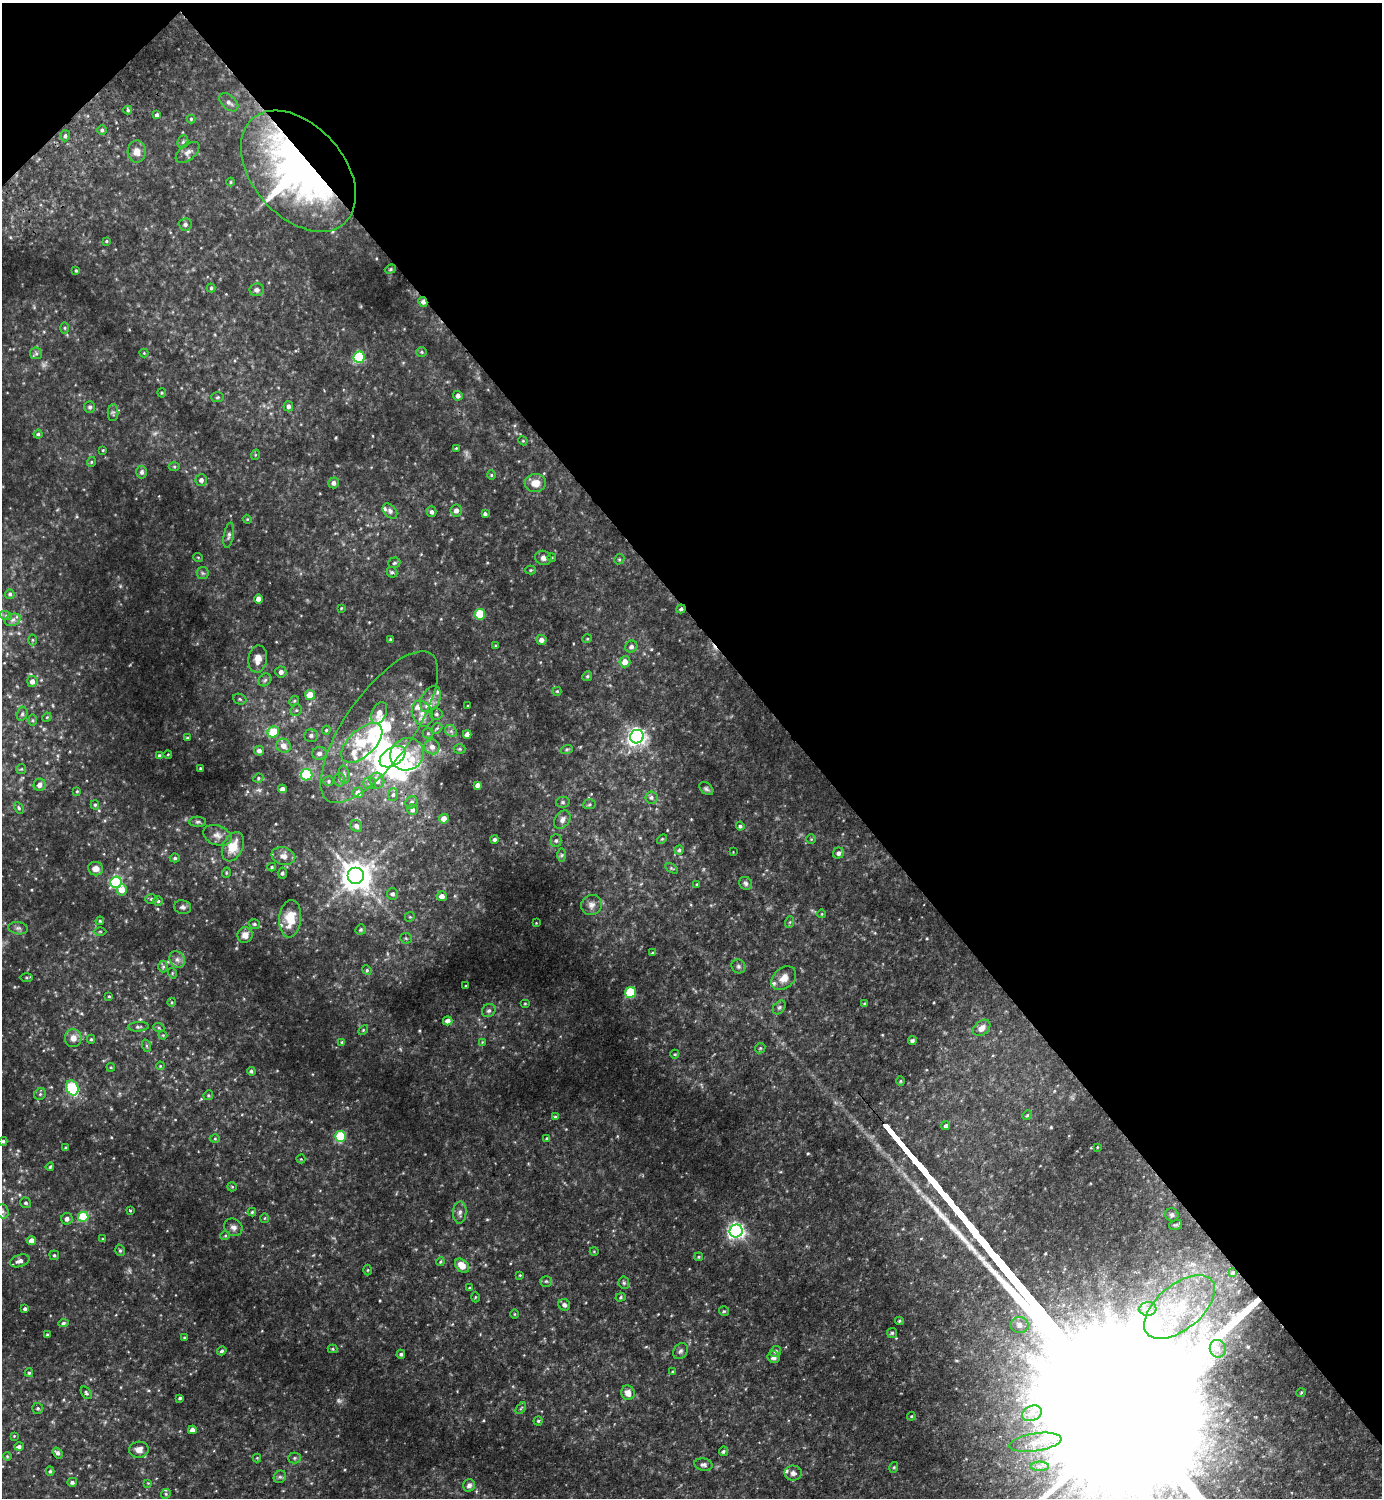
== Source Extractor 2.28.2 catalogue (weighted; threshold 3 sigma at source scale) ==
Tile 3 of 4 x 4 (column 3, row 1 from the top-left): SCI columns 2962-4341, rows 4532-6027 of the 6065 x 6072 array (HDU 1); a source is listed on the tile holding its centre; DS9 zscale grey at full resolution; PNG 1384 x 1500 px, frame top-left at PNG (2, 3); each listed source drawn as its Kron ellipse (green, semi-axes under 4 px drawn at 4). Shown black and unused: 43% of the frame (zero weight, under 2 of 3 exposures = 3% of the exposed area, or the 3 px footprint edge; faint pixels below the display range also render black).
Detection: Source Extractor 2.28.2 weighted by HDU 2 'WHT'; one run over the whole footprint, this tile lists its part. Background 0.15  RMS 0.018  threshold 0.0827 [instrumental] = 3 sigma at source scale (4.5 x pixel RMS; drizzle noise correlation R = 1.50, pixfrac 1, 0.05/0.05 arcsec/px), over >= 5 px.
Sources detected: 331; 5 too faint to see at this stretch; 6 inside a brighter object's white glare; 1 long thin detection or spike segment (spike, bleed or trail) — neither listed nor drawn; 14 inside a brighter listed object's ellipse — not listed separately; the other 305 listed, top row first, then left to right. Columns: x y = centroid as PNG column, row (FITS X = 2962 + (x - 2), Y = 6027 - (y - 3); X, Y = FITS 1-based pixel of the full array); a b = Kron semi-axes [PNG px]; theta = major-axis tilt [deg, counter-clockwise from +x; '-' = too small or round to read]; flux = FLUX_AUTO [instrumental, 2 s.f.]
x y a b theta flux
229 102 11 7 -43 7.2
128 110 4 4 - 2.1
157 115 4 4 - 4
191 119 4 4 - 2.1
102 130 5 5 - 3.4
65 136 5 5 - 4.3
183 142 7 5 67 3.1
137 152 11 9 87 15
188 152 14 8 39 8.8
298 171 70 46 -49 840
231 182 4 4 - 1.9
185 224 6 6 - 4.4
106 241 3 3 - 1.6
390 269 6 4 22 2.3
76 270 3 3 - 1.9
211 288 4 4 - 2.3
257 290 7 6 - 5.3
423 302 5 4 - 7.6
65 328 5 3 - 2
421 352 5 5 - 2.7
36 353 6 5 - 3.8
144 353 4 4 - 1.6
359 357 6 5 - 160
162 393 4 4 - 2
458 396 5 4 - 7
218 397 6 5 - 2.9
288 406 5 4 - 6.1
90 407 6 5 - 3.6
113 413 8 5 89 3.8
38 434 4 4 - 2.9
523 441 5 3 - 1.6
456 448 4 4 - 1.5
103 450 4 3 - 1.3
255 455 5 3 - 1.6
91 462 5 3 - 1.6
174 467 5 3 - 2
142 472 6 5 - 4.7
491 475 4 4 - 2.2
201 480 6 5 - 6.2
334 483 5 5 - 6.9
535 483 10 9 - 17
456 510 6 5 - 8.4
390 511 9 6 -47 5
432 512 5 5 - 5.2
485 514 3 3 - 3.6
247 519 4 3 - 1.5
229 535 13 5 80 5.4
198 557 5 3 - 1.4
552 557 4 3 - 1.5
543 558 8 7 - 7.5
619 559 5 4 - 2.4
394 563 6 5 - 3.5
530 570 5 4 - 1.9
392 572 6 5 - 3.2
203 573 6 6 - 3.2
10 594 5 4 - 3
259 599 4 4 - 14
341 608 4 3 - 1.5
681 609 5 4 - 4
480 614 5 5 - 66
6 616 6 4 -19 2.6
13 620 8 6 21 5.5
390 639 3 3 - 1.5
587 639 5 3 - 1.5
32 640 5 3 - 1.8
541 640 5 5 - 8.2
495 646 3 3 - 1.9
631 646 6 6 - 6.2
258 659 13 9 82 16
625 662 5 5 - 14
281 672 5 5 - 6.9
587 676 5 4 - 2.5
265 680 7 5 44 4.1
32 681 5 5 - 9.1
557 691 4 4 - 1.8
310 695 5 5 - 28
240 699 7 5 -22 2.9
431 699 14 9 62 15
294 701 5 4 - 2.3
468 706 3 2 - 1.6
296 710 6 5 - 3
379 713 11 7 66 15
422 713 13 10 -68 16
22 714 7 5 75 3.4
436 714 6 5 - 3.7
47 717 5 4 - 1.7
32 720 6 4 -90 2.2
379 727 90 33 55 230
437 728 6 4 43 3.1
326 730 4 4 - 2
451 731 7 5 -44 4.7
273 732 6 5 - 57
428 733 5 5 - 2.6
467 734 4 4 - 12
311 735 7 6 - 4.7
637 737 7 6 - 690
187 738 3 3 - 2.3
362 743 25 13 44 69
283 746 7 7 - 13
432 747 7 7 - 9.8
460 749 6 5 - 2.6
567 749 6 4 19 2.5
259 751 5 5 - 6.4
319 753 7 6 - 7
168 754 4 3 - 1.3
407 754 17 16 - 49
160 756 4 3 - 4.4
393 757 14 8 33 360
200 768 3 2 - 1.5
21 769 5 5 - 2.1
344 774 9 5 -80 4.5
307 775 5 5 - 74
258 778 5 4 - 2.5
340 779 7 5 90 3.7
329 781 5 4 - 2.8
377 781 8 7 - 13
370 783 6 5 - 4
40 785 6 6 - 11
477 785 4 4 - 8
282 789 4 4 - 7.1
706 789 8 5 -39 3.6
77 791 4 4 - 1.8
358 793 5 5 - 13
393 795 6 5 - 3.9
651 797 6 6 - 4.6
412 802 6 5 - 4.8
563 802 7 5 13 3.5
590 804 6 5 - 3.2
95 805 4 4 - 2.5
19 808 6 4 -61 2.8
413 810 5 5 - 5.9
444 819 5 5 - 16
562 820 10 7 56 8
198 822 8 5 -2 3.4
356 826 6 5 - 5.2
740 826 4 4 - 3.3
217 835 14 9 -20 12
495 839 4 4 - 4.5
662 839 6 3 44 1.8
811 839 4 4 - 1.7
556 840 6 5 - 3.6
233 847 15 10 65 30
679 850 4 4 - 2.9
733 852 2 2 - 0.91
838 853 6 5 - 6.1
562 855 6 4 89 2.9
283 856 12 8 -13 12
175 858 5 4 - 2.6
272 867 4 3 - 2.4
671 868 7 4 -31 2.3
96 869 7 6 - 12
226 873 5 3 - 1.6
282 873 5 4 - 3.5
356 876 8 8 - 2500
116 882 6 5 - 300
746 883 7 6 - 4.2
697 884 4 2 - 1.3
122 890 6 5 - 20
392 894 6 5 - 5.1
442 896 5 5 - 10
151 899 6 5 - 3.1
158 901 5 5 - 2.6
591 905 11 9 37 8.9
183 907 8 6 -11 5
822 914 4 3 - 1.3
410 917 5 4 - 2.4
290 919 19 11 83 38
100 921 4 4 - 1.9
790 922 6 4 71 2.3
536 923 2 2 - 0.93
254 924 6 4 -15 3
18 928 10 6 -9 5.2
361 930 5 5 - 2.7
100 931 6 4 0 2.2
245 935 8 7 - 11
406 938 6 5 - 2.6
652 953 4 2 - 1.5
177 959 9 7 -58 7.6
738 966 7 6 - 4.6
163 967 6 5 - 2.8
367 970 5 4 - 2.2
172 973 5 3 - 1.7
26 978 6 3 0 2.6
784 978 14 10 42 15
466 986 3 2 - 1.3
630 992 5 5 - 100
109 996 4 3 - 1.6
172 1002 4 3 - 1.5
525 1003 5 3 - 1.7
865 1004 4 3 - 2.4
779 1007 8 5 49 3.8
489 1011 7 6 - 4.4
448 1021 5 4 - 12
138 1027 10 4 4 3.9
159 1028 5 3 - 1.9
982 1028 9 7 41 11
363 1030 6 4 46 2.1
163 1035 4 4 - 1.8
73 1038 9 8 - 13
91 1039 4 4 - 2.2
912 1041 4 4 - 4
342 1042 4 4 - 2
482 1042 4 4 - 1.5
147 1046 6 4 -71 2.4
760 1048 5 4 - 2.4
675 1054 4 4 - 1.9
160 1066 4 3 - 1.5
111 1067 4 3 - 1.6
251 1071 4 4 - 3.3
900 1081 5 3 - 1.7
72 1088 8 6 -67 140
40 1094 6 5 - 3.4
208 1095 5 4 - 2.1
1027 1115 5 4 - 2.2
555 1117 4 4 - 2.3
946 1126 4 4 - 4.2
341 1136 5 5 - 100
547 1138 4 3 - 1.8
215 1139 5 3 - 1.7
3 1141 4 4 - 2.8
1097 1147 4 3 - 1.2
66 1148 3 3 - 2.4
301 1159 4 4 - 1.7
50 1167 4 4 - 2.2
232 1187 5 4 - 2
26 1203 6 5 - 2.8
130 1210 3 3 - 3.2
3 1211 7 5 -70 4.5
252 1212 4 4 - 2.2
460 1212 11 6 86 6.5
1172 1215 7 6 - 3.8
83 1217 5 5 - 100
265 1218 5 3 - 1.7
67 1219 6 5 - 6.3
1176 1225 7 5 19 2.9
233 1227 9 8 - 7.5
736 1231 6 6 - 620
225 1236 5 3 - 1.9
103 1239 4 4 - 1.6
32 1241 4 4 - 14
120 1250 6 4 -74 2.8
594 1251 4 3 - 1.3
54 1255 5 4 - 2.5
699 1257 4 3 - 1.9
20 1261 10 6 19 8.5
440 1262 4 3 - 1.7
462 1266 8 6 -44 22
368 1270 5 3 - 2
1233 1272 4 4 - 1.6
520 1275 4 3 - 1.3
546 1281 6 5 - 2.9
624 1283 6 5 - 2.8
469 1288 4 3 - 2.1
475 1297 5 3 - 1.6
621 1297 5 4 - 2.6
564 1305 6 5 - 5.1
1180 1307 42 22 39 130
25 1309 4 3 - 3.2
1148 1309 8 7 - 10
724 1311 5 4 - 2.2
514 1314 5 3 - 1.5
899 1321 4 4 - 2.1
63 1323 5 4 - 3.1
1020 1325 9 8 - 13
892 1333 5 5 - 2.8
47 1335 3 3 - 2.5
184 1337 3 3 - 1.5
332 1349 5 4 - 2.1
1218 1349 9 8 - 8.7
222 1351 5 4 - 3.2
680 1351 8 6 50 4.7
776 1351 5 5 - 4.4
401 1354 4 4 - 2.8
774 1357 6 6 - 7.1
673 1372 4 3 - 1.7
29 1373 4 3 - 2.2
86 1393 7 4 -55 3.2
628 1393 7 6 - 12
1301 1393 5 3 - 1.5
180 1398 4 3 - 3
38 1408 5 5 - 3.1
521 1408 7 3 53 2.3
1032 1413 10 7 21 12
911 1416 4 4 - 1.7
538 1421 4 4 - 2.4
192 1430 4 4 - 8.4
14 1436 3 3 - 1.3
1035 1442 26 9 9 25
19 1447 5 4 - 4.5
139 1450 10 8 4 11
723 1451 5 4 - 2.9
58 1453 6 4 -53 5.1
7 1456 4 3 - 1.6
257 1458 4 4 - 1.6
294 1458 6 5 - 3.2
703 1465 9 6 -11 5.2
1039 1466 9 4 0 6.8
894 1467 5 3 - 1.7
50 1471 4 4 - 2.8
793 1473 8 7 - 6.5
280 1477 7 5 42 3.7
72 1482 5 4 - 3.8
148 1483 4 4 - 1.4
469 1485 6 5 - 6.4
166 1494 5 4 - 2.4
Overlapping masked pixels (flux is a lower limit): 4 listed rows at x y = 298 171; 423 302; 681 609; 379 727
Isophote crosses this tile's border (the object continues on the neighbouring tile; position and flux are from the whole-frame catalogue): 2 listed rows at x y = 3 1141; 3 1211